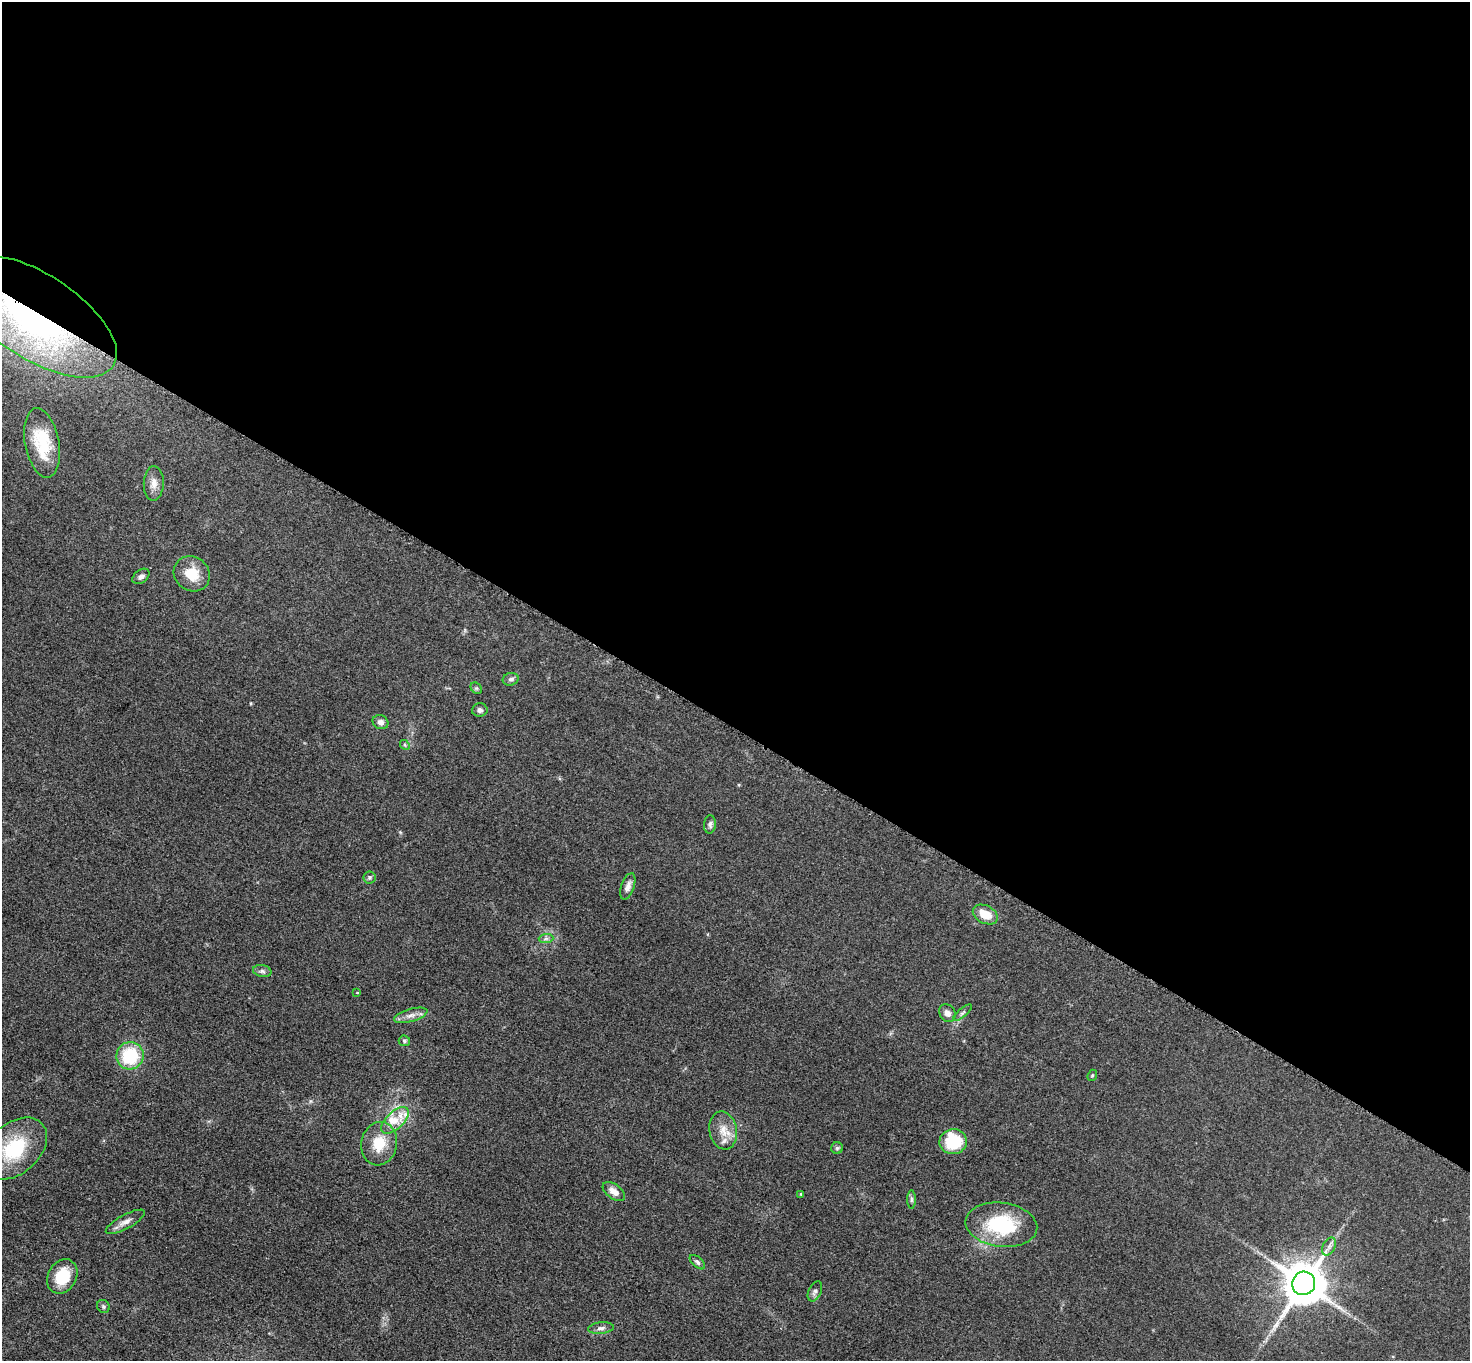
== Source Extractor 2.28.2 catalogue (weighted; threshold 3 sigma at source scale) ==
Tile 3 of 4 x 4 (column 3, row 1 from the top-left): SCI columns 2949-4416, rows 4237-5595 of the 5892 x 5896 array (HDU 1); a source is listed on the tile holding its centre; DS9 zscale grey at full resolution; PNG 1472 x 1363 px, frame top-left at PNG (2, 2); each listed source drawn as its Kron ellipse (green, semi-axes under 4 px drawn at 4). Shown black and unused: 54% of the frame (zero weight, under 3 of 5 exposures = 1% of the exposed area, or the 3 px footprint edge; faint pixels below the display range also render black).
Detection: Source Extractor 2.28.2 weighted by HDU 2 'WHT'; one run over the whole footprint, this tile lists its part. Background 0.0484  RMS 0.0054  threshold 0.0241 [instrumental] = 3 sigma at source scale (4.5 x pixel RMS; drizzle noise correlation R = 1.50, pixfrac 1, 0.05/0.05 arcsec/px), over >= 5 px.
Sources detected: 45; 1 inside a brighter object's white glare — neither listed nor drawn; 3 inside a brighter listed object's ellipse — not listed separately; the other 41 listed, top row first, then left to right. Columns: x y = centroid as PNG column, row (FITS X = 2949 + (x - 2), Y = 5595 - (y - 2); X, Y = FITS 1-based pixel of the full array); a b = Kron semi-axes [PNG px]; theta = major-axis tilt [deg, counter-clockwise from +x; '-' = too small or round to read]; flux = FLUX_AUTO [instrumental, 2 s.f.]
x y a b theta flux
36 316 92 42 -33 180
42 443 35 17 -80 21
154 483 17 10 88 4.5
192 574 19 17 -39 12
141 576 9 6 38 1.7
511 679 8 6 16 1.5
476 688 6 5 - 0.9
480 710 8 6 8 1.9
380 722 8 7 - 2.3
405 745 5 4 - 0.8
710 824 9 6 85 1.5
369 877 6 6 - 1
628 886 14 6 71 2.9
985 915 13 9 -26 8.1
546 939 7 4 1 1.2
262 971 9 6 -10 1.5
357 993 4 3 - 0.44
947 1013 9 7 -53 3
963 1013 11 4 40 1.2
411 1015 17 6 16 3.5
404 1041 6 5 - 0.91
130 1056 14 13 - 27
1092 1075 6 4 68 0.69
395 1120 17 8 43 7.1
723 1130 19 13 -78 7.6
953 1142 14 12 11 25
379 1144 22 18 79 13
837 1148 6 6 - 0.96
14 1149 37 25 41 34
614 1191 13 7 -36 4.4
801 1194 3 3 - 0.59
911 1199 9 4 -90 1.2
125 1222 22 7 29 3.7
1001 1225 36 22 -7 38
1329 1246 9 6 63 2.2
697 1262 9 5 -42 1.3
62 1276 18 14 58 15
1304 1283 12 11 - 2000
815 1291 11 6 65 1.8
103 1306 7 6 - 0.97
601 1328 13 5 6 2
Overlapping masked pixels (flux is a lower limit): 1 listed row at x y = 36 316
Isophote crosses this tile's border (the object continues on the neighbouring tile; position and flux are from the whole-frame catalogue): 1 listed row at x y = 14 1149